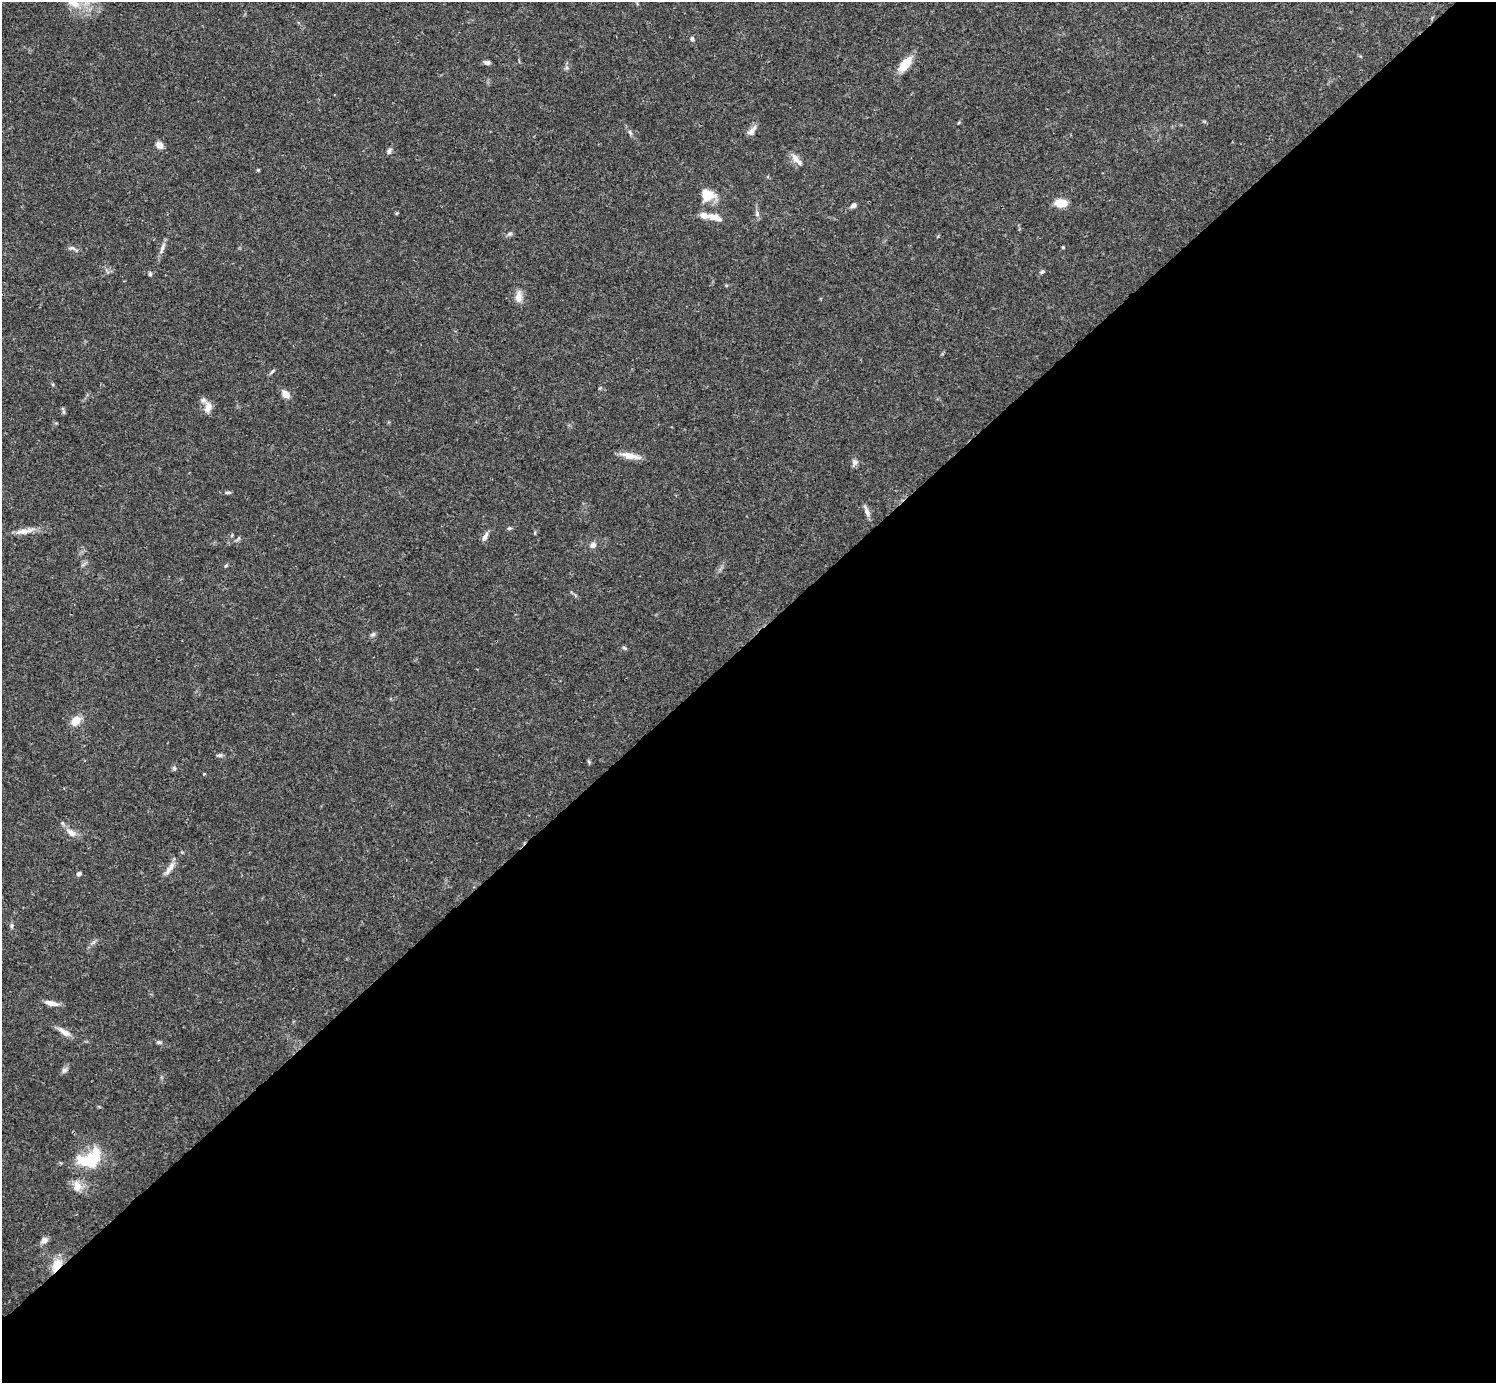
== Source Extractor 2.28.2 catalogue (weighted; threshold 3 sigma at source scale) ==
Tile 12 of 4 x 4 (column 4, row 3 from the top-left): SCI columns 4485-5978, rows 1539-2919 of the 5982 x 5981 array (HDU 1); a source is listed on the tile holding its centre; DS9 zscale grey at full resolution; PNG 1498 x 1385 px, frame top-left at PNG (2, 2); no overlay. Shown black and unused: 54% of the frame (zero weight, under 3 of 4 exposures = <1% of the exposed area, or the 3 px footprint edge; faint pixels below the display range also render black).
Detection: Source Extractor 2.28.2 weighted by HDU 2 'WHT'; one run over the whole footprint, this tile lists its part. Background 0.0409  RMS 0.0027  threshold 0.0119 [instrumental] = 3 sigma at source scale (4.5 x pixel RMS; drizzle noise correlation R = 1.50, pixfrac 1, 0.05/0.05 arcsec/px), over >= 5 px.
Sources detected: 62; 1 inside a brighter object's white glare — not listed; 5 inside a brighter listed object's ellipse — not listed separately; the other 56 listed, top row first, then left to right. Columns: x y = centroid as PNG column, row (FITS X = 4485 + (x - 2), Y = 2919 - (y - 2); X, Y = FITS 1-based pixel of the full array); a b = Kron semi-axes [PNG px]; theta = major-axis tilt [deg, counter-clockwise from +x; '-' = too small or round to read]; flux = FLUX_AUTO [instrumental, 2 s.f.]
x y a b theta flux
73 3 27 11 -34 5.8
692 39 7 5 -75 0.6
487 62 8 5 -6 0.72
905 64 20 9 51 4.8
567 68 6 4 -19 0.42
752 131 16 6 49 1.3
630 132 9 4 -62 0.62
159 145 10 8 -44 1.5
389 151 8 5 66 0.7
795 158 14 8 -55 1.7
258 170 4 4 - 0.28
706 196 25 12 11 4
1061 203 13 8 -3 4
853 205 7 5 40 0.8
397 213 5 3 - 0.26
757 214 7 5 -81 0.61
715 217 17 8 -15 2.3
510 234 7 5 20 0.56
1063 247 3 3 - 0.27
73 248 16 4 -22 0.69
162 248 16 5 74 1.2
1042 272 6 5 - 0.49
150 274 5 5 - 0.42
518 297 16 8 89 2.2
272 371 11 3 45 0.42
286 394 9 7 -47 2.1
208 407 15 9 70 1.9
64 412 8 4 -80 0.41
631 456 24 7 -11 2.8
854 463 11 6 71 0.93
228 492 10 4 0 0.48
867 511 17 5 -72 1.2
509 528 6 4 20 0.4
24 531 29 6 10 2.5
485 537 11 6 59 1.3
593 545 8 6 27 1.1
226 565 6 3 20 0.3
373 634 8 5 31 0.55
624 648 7 4 -37 0.34
76 721 13 9 49 2.9
220 755 7 5 1 0.53
589 762 7 3 -71 0.33
174 768 7 4 -46 0.45
204 774 4 3 - 0.24
71 833 16 8 -33 2.1
171 866 15 8 59 1.8
78 874 6 5 - 0.66
12 926 6 4 89 0.43
51 1003 17 6 -11 1.9
64 1032 21 6 -32 1.9
159 1042 8 5 -12 0.54
64 1070 9 6 33 0.77
91 1159 24 20 -15 8.4
77 1186 14 11 -86 2.7
44 1240 9 7 32 1.2
57 1265 19 11 55 3.9
Overlapping masked pixels (flux is a lower limit): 1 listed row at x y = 57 1265
Isophote crosses this tile's border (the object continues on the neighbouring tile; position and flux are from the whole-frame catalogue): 1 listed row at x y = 73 3